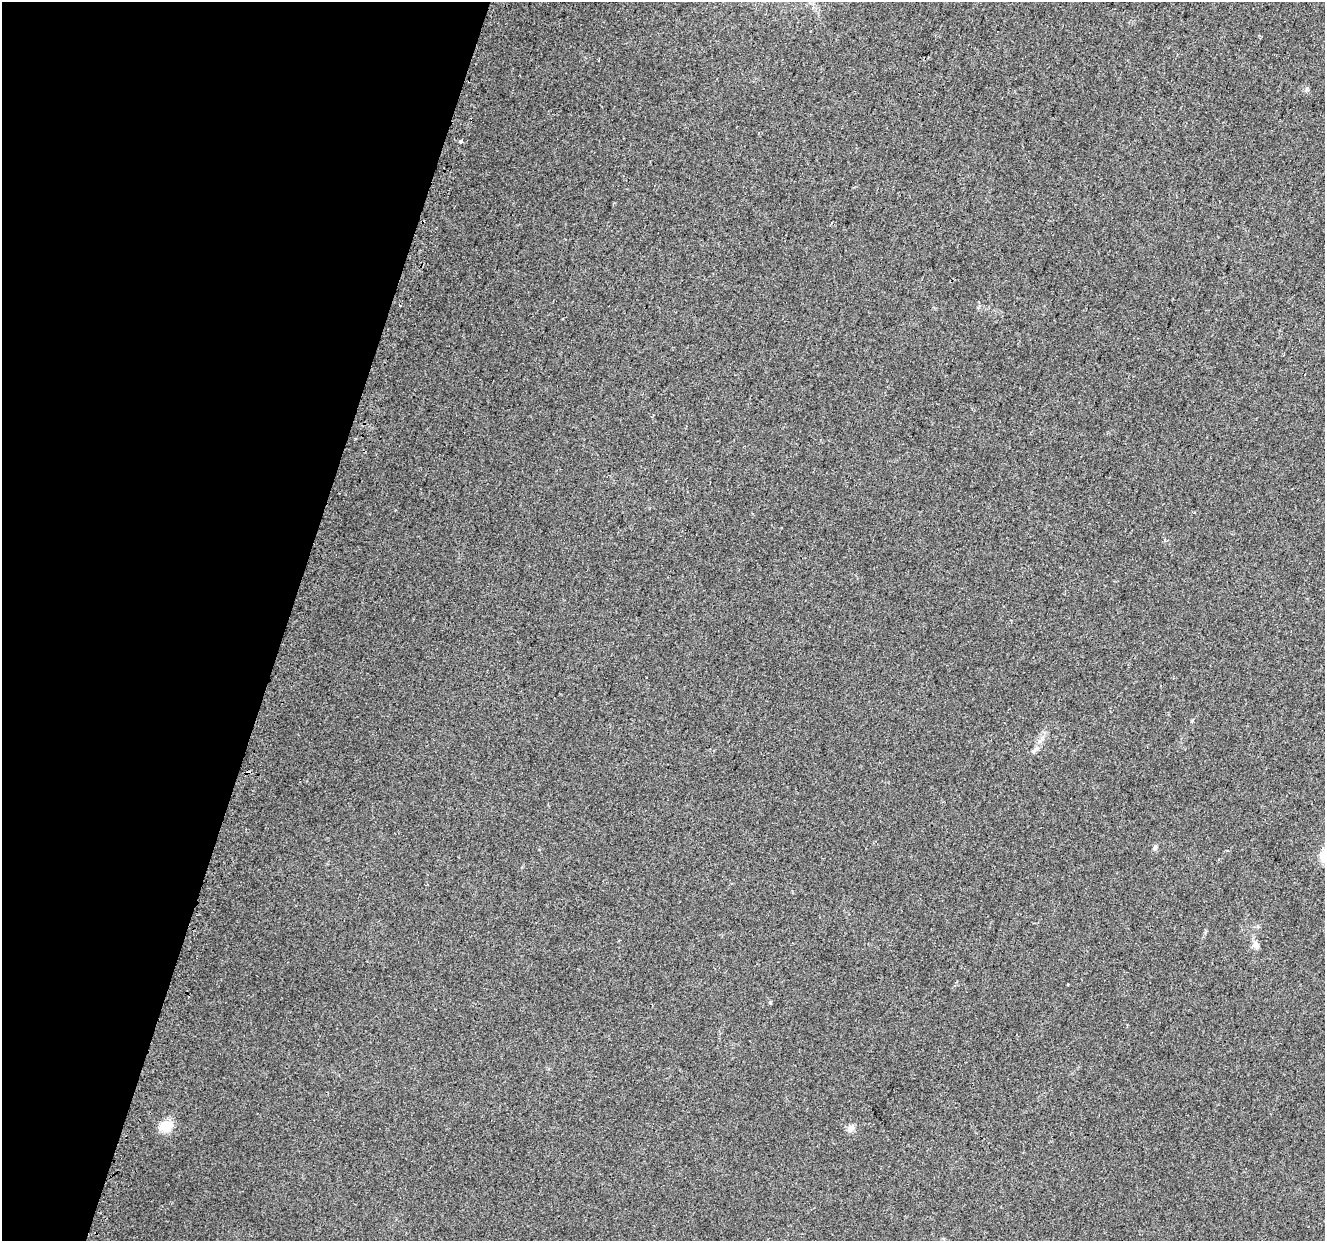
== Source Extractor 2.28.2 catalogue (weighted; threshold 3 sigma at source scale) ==
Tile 9 of 4 x 4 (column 1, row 3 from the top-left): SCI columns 38-1360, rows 1572-2810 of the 5424 x 5592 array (HDU 1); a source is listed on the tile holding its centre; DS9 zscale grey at full resolution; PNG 1327 x 1243 px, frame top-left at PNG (2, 2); no overlay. Shown black and unused: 22% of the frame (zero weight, under 2 of 3 exposures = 3% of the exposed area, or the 3 px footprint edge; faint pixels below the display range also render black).
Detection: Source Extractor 2.28.2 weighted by HDU 2 'WHT'; one run over the whole footprint, this tile lists its part. Background 0.0309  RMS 0.0073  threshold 0.0328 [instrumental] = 3 sigma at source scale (4.5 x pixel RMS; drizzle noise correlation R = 1.50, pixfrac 1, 0.0396/0.0396 arcsec/px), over >= 5 px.
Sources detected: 10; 3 cosmic-ray / hot-pixel residue — not listed; the other 7 listed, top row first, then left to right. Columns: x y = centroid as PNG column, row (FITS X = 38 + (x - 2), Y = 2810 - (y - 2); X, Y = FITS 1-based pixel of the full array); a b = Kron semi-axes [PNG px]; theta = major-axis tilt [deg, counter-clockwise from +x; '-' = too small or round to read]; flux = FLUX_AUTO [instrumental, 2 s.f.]
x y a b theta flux
461 142 3 3 - 7.1
400 305 3 2 - 0.71
1035 750 15 5 49 3.1
1155 848 8 5 47 1.6
1256 945 10 8 -59 3.1
166 1126 14 10 11 14
851 1128 10 8 41 3.3